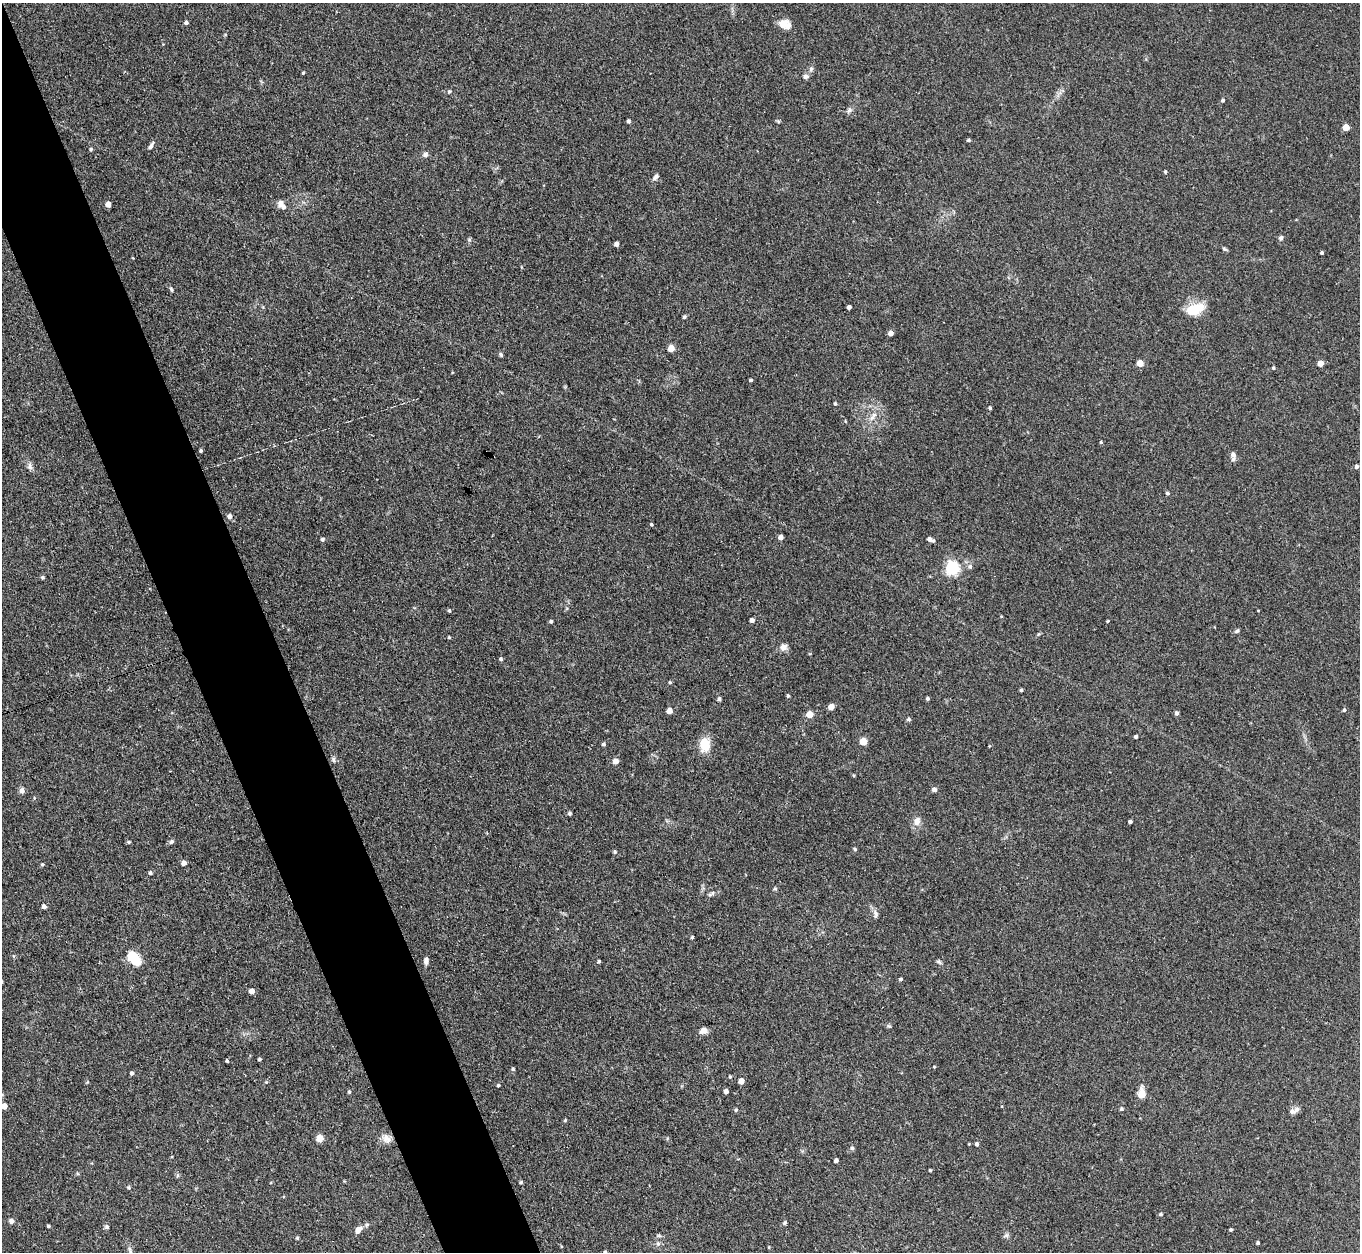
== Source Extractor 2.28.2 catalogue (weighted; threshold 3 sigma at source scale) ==
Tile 11 of 4 x 4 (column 3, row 3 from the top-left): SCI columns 2756-4113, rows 1560-2809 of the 5509 x 5488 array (HDU 1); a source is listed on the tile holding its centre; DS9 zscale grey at full resolution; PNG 1362 x 1254 px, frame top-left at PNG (2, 3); no overlay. Shown black and unused: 6% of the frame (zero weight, under 3 of 4 exposures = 5% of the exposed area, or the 3 px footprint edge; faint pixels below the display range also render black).
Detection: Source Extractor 2.28.2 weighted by HDU 2 'WHT'; one run over the whole footprint, this tile lists its part. Background 0.33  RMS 0.0096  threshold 0.0431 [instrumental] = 3 sigma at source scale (4.5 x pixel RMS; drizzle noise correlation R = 1.50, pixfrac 1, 0.05/0.05 arcsec/px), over >= 5 px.
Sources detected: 144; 1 inside a brighter object's white glare — not listed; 3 inside a brighter listed object's ellipse — not listed separately; the other 140 listed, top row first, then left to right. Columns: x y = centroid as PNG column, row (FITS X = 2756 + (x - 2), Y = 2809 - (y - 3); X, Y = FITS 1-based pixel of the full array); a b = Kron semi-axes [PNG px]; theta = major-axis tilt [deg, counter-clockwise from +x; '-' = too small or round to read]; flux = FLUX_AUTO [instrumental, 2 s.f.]
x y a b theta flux
186 23 4 4 - 2
783 24 14 10 30 7.9
811 69 6 5 - 2
303 73 3 3 - 0.98
806 77 7 6 - 2.9
449 91 5 4 - 1.5
1223 100 4 4 - 1.6
849 110 7 4 90 2
629 121 4 4 - 1.6
778 121 6 4 -19 1.1
1346 127 5 5 - 16
968 140 5 4 - 1.6
151 146 11 4 59 2.6
91 149 4 4 - 1.3
425 155 7 6 - 2.7
1165 172 5 3 - 1.2
656 177 8 5 57 2.8
108 204 5 4 - 6
283 207 11 8 -24 3.9
1281 238 6 5 - 2.2
469 240 6 4 -1 1.3
616 244 4 4 - 3.9
1224 249 7 4 -27 1.4
1322 253 3 3 - 1.4
171 289 7 3 -60 1.3
849 307 4 4 - 3.4
1194 309 22 11 14 22
684 317 5 4 - 1.6
890 333 5 5 - 4.3
671 348 5 5 - 12
501 355 6 4 -60 1.5
1140 363 5 4 - 14
1320 363 5 4 - 9.3
1273 368 4 4 - 1.3
751 380 4 3 - 1.2
835 404 4 3 - 1.4
990 408 4 4 - 1.5
872 418 9 5 45 3.5
1101 442 4 4 - 1
201 451 3 3 - 1.2
486 452 2 2 - 0.56
1233 455 9 7 -75 3.4
30 466 11 5 -74 3.1
1356 467 5 4 - 1.7
1167 493 5 4 - 1.6
230 516 5 5 - 3.3
651 524 3 3 - 1.1
781 537 4 4 - 4.4
322 539 5 4 - 1.5
930 539 7 4 -24 3.7
970 566 6 6 - 2.5
952 568 6 6 - 140
42 577 5 4 - 1.4
449 611 4 3 - 1.3
752 620 4 4 - 3.2
551 621 4 4 - 1.4
1108 621 4 3 - 0.77
1237 631 6 5 - 1.6
449 637 4 4 - 0.95
783 647 9 7 36 5
501 659 5 4 - 1.5
670 682 4 3 - 1
1021 690 4 4 - 1.4
788 696 5 4 - 1.4
928 698 4 4 - 1.4
719 699 5 4 - 1.8
831 707 5 5 - 8.2
1344 710 5 4 - 1.4
669 711 5 4 - 8.9
1176 713 5 4 - 2.2
809 714 5 5 - 15
909 719 5 4 - 1.6
1136 736 3 3 - 1.7
863 741 5 5 - 18
603 744 5 4 - 1.7
705 745 15 11 -89 17
334 760 8 4 -89 1.8
616 761 5 5 - 7.1
934 789 6 5 - 2.9
22 790 8 6 78 3.1
569 813 5 4 - 1.7
917 821 9 8 - 6.7
1130 822 4 3 - 1.7
129 842 4 4 - 1.2
171 842 7 5 38 1.8
855 849 5 3 - 1.1
615 852 5 4 - 1.2
183 863 5 4 - 4.2
42 865 4 4 - 1.2
150 873 4 4 - 1.6
775 889 5 4 - 1.4
712 893 7 5 44 2.2
44 906 5 4 - 3.6
876 914 12 5 -86 2.7
692 937 4 4 - 1.1
132 957 6 6 - 55
426 961 8 5 84 3.4
599 961 4 3 - 1.2
939 961 7 5 -48 1.6
900 979 5 4 - 1.2
251 991 5 5 - 6.1
703 1031 10 7 16 5.4
259 1059 3 3 - 1.4
227 1061 4 3 - 1.1
934 1067 4 3 - 0.74
513 1069 4 4 - 1.3
132 1073 4 4 - 1.8
730 1077 4 4 - 0.97
741 1081 5 5 - 6.6
498 1085 4 4 - 1.1
726 1091 4 4 - 3.1
349 1092 4 4 - 1.2
1142 1094 7 5 -90 18
4 1106 5 5 - 6.5
1121 1109 5 4 - 1.3
736 1110 5 4 - 1.4
1296 1110 10 7 41 3.5
565 1120 4 3 - 0.94
319 1138 5 5 - 15
387 1139 14 11 -53 6.7
977 1144 5 4 - 2.4
852 1148 5 5 - 1.8
836 1160 4 4 - 2.5
930 1170 4 3 - 1
521 1182 4 3 - 1.3
128 1187 5 5 - 1.3
1161 1214 5 4 - 1.2
11 1221 6 6 - 3.1
784 1223 6 5 - 1.6
48 1226 3 3 - 1.3
107 1227 6 5 - 1.9
358 1230 11 7 45 6.4
1231 1230 3 3 - 1.3
659 1235 6 4 -1 1.5
1006 1235 7 4 1 1.9
297 1238 5 4 - 1.2
1258 1243 4 3 - 1.3
658 1244 6 6 - 2.2
130 1250 12 4 -66 3.1
605 1252 4 3 - 1.2
Overlapping masked pixels (flux is a lower limit): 1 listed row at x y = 486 452
Isophote crosses this tile's border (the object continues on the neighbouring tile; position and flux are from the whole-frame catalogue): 2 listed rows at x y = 4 1106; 605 1252